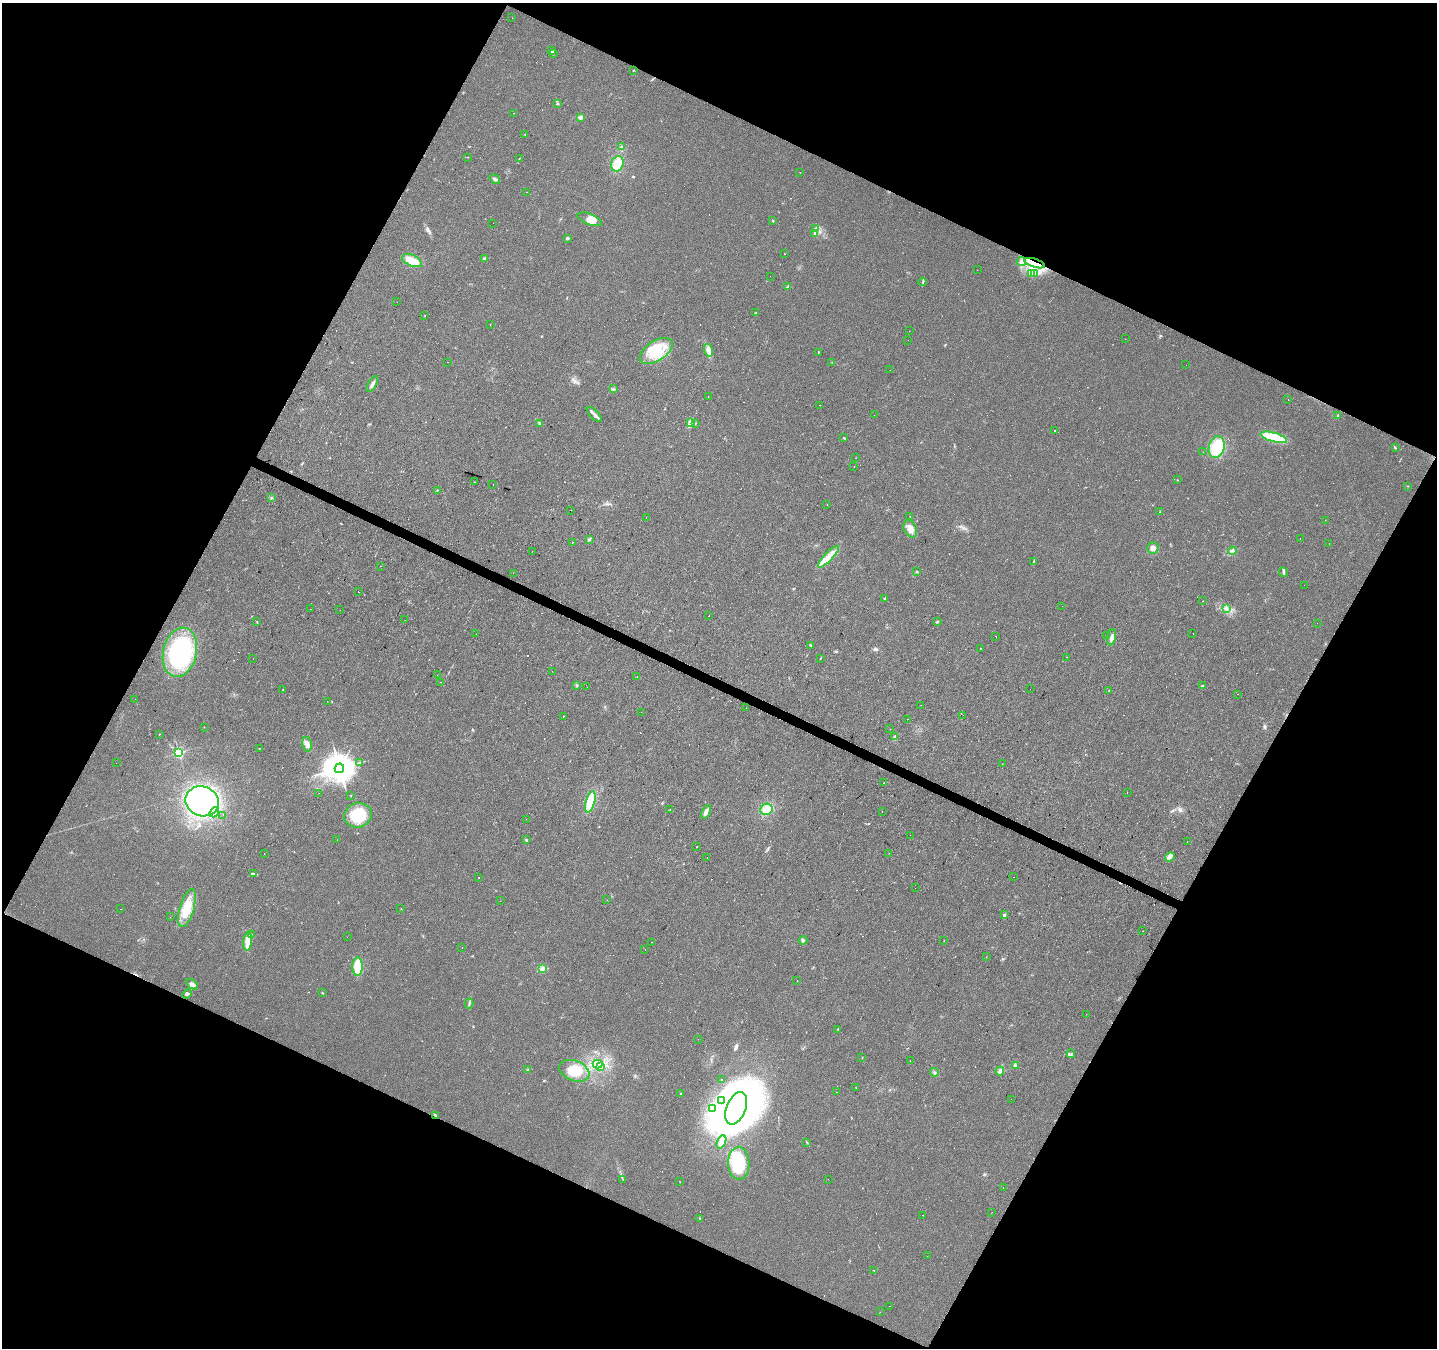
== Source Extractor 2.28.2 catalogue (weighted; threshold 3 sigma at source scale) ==
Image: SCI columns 5-5741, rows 264-5645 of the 5741 x 5842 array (HDU 1 of 3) = the unmasked area's bounding box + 8 px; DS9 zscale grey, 4 x 4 block average (1 PNG px = mean of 4 x 4 image px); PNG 1439 x 1350 px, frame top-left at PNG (2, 3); each listed source drawn as its Kron ellipse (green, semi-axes under 4 px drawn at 4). Shown black and unused: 46% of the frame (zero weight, under 2 of 3 exposures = <1% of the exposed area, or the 3 px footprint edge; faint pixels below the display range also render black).
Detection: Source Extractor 2.28.2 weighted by HDU 2 'WHT'. Background 0.0257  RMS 0.0058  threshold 0.0261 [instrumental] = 3 sigma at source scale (4.5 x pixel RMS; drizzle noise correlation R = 1.50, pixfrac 1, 0.0396/0.0396 arcsec/px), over >= 5 px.
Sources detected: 369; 4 too faint to see at this stretch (4 x 4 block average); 1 inside a brighter object's white glare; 120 cosmic-ray / hot-pixel residue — neither listed nor drawn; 1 coinciding with a brighter row at this scale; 11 inside a brighter listed object's ellipse — not listed separately; the other 232 listed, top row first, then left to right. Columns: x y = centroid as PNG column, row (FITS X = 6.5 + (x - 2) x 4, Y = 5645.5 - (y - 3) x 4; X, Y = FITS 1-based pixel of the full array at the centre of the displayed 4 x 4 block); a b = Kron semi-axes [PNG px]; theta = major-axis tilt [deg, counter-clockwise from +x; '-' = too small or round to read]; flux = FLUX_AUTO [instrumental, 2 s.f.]
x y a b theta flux
512 18 2 2 - 0.5
552 51 4 3 - 6.1
553 54 2 2 - 1.5
633 70 2 2 - 1.8
557 103 2 2 - 2.6
513 113 2 2 - 1.1
580 117 4 3 - 9
525 135 2 2 - 1.2
621 147 2 2 - 3.4
468 157 2 2 - 1
519 159 2 2 - 1.7
617 164 8 6 73 62
800 172 2 2 - 0.63
495 179 6 3 -39 6.9
527 192 2 2 - 1
590 219 13 5 -21 32
773 220 2 2 - 1.7
493 223 2 2 - 3
815 228 2 2 - 2.3
815 233 4 2 - 3.3
567 238 4 2 - 4.1
784 254 2 2 - 0.9
484 258 3 2 - 5
412 261 10 5 -23 37
1022 262 4 3 - 8.4
1035 263 10 4 -18 31
977 270 2 2 - 1.2
1031 274 3 2 - 3.9
1035 274 2 2 - 3.1
770 276 2 2 - 0.76
923 282 4 2 - 3.7
787 287 2 2 - 1.1
397 302 2 2 - 1.5
755 313 2 2 - 1.4
425 316 2 2 - 0.87
490 324 2 2 - 0.78
909 331 2 2 - 0.74
1125 339 2 2 - 1.1
908 340 2 2 - 0.53
709 350 6 3 -75 14
656 351 18 10 34 94
818 352 2 2 - 1.3
447 362 2 2 - 1
832 362 2 2 - 1.1
1186 365 2 2 - 1.6
890 370 2 2 - 0.92
372 384 9 3 61 12
613 389 2 2 - 1.3
708 396 2 2 - 2.5
1288 399 2 2 - 0.66
820 405 2 2 - 5.4
594 414 10 2 -45 13
874 415 2 2 - 1.4
1338 415 2 2 - 3.2
539 423 4 2 - 3.5
691 423 3 2 - 4.7
695 423 2 2 - 2
1055 430 2 2 - 2.7
1274 437 13 4 -16 150
844 438 3 2 - 2.2
1217 447 11 8 75 90
1395 448 3 2 - 2.6
1203 452 2 2 - 0.54
855 458 2 2 - 0.52
854 467 2 2 - 6.1
1177 480 2 2 - 1
474 482 2 2 - 1
493 484 2 2 - 0.49
1407 486 2 2 - 1.2
437 490 2 2 - 1.8
271 498 3 2 - 2.4
827 505 2 2 - 12
571 510 2 2 - 0.54
1160 511 3 2 - 3.1
910 516 2 2 - 11
646 517 2 2 - 2.1
1325 520 2 2 - 1.3
910 529 9 6 -63 26
1300 539 2 2 - 0.54
589 540 3 2 - 3.7
573 542 2 2 - 4.3
1329 544 2 2 - 0.75
1153 548 6 5 - 15
532 551 2 2 - 0.66
1232 551 4 3 - 9.7
828 557 14 4 46 34
1034 561 2 2 - 1.5
381 566 2 2 - 4.7
917 571 2 2 - 2.9
1283 572 5 2 - 6.1
513 573 2 2 - 1.5
1304 585 2 2 - 0.87
358 592 2 2 - 0.58
885 598 2 2 - 1.9
1203 601 2 2 - 0.89
1062 606 2 2 - 14
311 609 2 2 - 0.39
1226 609 4 3 - 7.6
340 610 2 2 - 1.5
709 616 2 2 - 3.8
405 620 2 2 - 0.77
257 622 2 2 - 1.6
937 622 2 2 - 2
1317 623 2 2 - 0.9
1193 633 2 2 - 0.8
476 634 2 2 - 0.8
996 636 2 2 - 0.6
1106 636 2 2 - 1.5
1112 637 8 3 79 12
810 645 4 2 - 3.2
980 648 2 2 - 15
180 652 25 16 76 370
1066 657 2 2 - 2.9
253 659 2 2 - 0.55
820 659 3 2 - 1.4
552 671 2 2 - 0.54
437 675 2 2 - 0.42
637 676 2 2 - 1.3
441 682 2 2 - 16
577 685 2 2 - 2.4
1202 686 2 2 - 6.8
587 687 2 2 - 1.1
1030 689 2 2 - 0.38
283 690 2 2 - 1.4
1109 690 2 2 - 3.1
1238 694 2 2 - 4
135 699 2 2 - 0.81
327 701 2 2 - 4.1
921 705 2 2 - 0.82
746 708 2 2 - 6.3
641 712 2 2 - 1
963 715 2 2 - 1.7
563 716 2 2 - 1.8
907 719 2 2 - 3
204 727 2 2 - 0.97
890 729 2 2 - 0.51
159 734 2 2 - 1.1
895 737 2 2 - 1.9
307 744 7 4 -75 17
259 748 2 2 - 1.1
179 752 2 2 - 500
116 763 2 2 - 0.38
359 763 2 2 - 1.3
1002 764 2 2 - 2.2
339 768 5 4 - 6400
884 783 2 2 - 5
1127 792 2 2 - 0.58
319 793 2 2 - 0.77
351 795 2 2 - 0.95
202 801 17 15 -21 520
590 802 11 4 75 84
766 809 6 5 - 49
670 810 2 2 - 1.2
882 811 2 2 - 0.69
214 812 5 3 - 11
706 812 7 3 65 15
223 815 2 2 - 0.72
358 815 14 12 18 120
526 819 2 2 - 0.48
910 835 2 2 - 0.94
337 840 2 2 - 1.1
526 840 3 2 - 2.8
1187 842 2 2 - 4.5
697 847 2 2 - 3.1
889 853 2 2 - 0.89
264 854 2 2 - 5.9
1170 857 5 4 - 10
707 858 2 2 - 0.51
253 873 4 2 - 3.9
1013 877 2 2 - 2.9
478 878 2 2 - 4.8
915 888 2 2 - 0.61
607 900 2 2 - 4.1
500 901 2 2 - 0.79
187 908 20 7 74 79
120 909 2 2 - 0.62
401 909 2 2 - 2.6
1004 915 2 2 - 20
170 917 2 2 - 3.2
1142 931 2 2 - 1.2
252 934 2 2 - 0.84
347 937 2 2 - 0.34
803 940 4 3 - 6.8
944 940 2 2 - 1.1
248 942 9 4 85 60
652 942 2 2 - 2.9
462 947 2 2 - 1.1
645 950 2 2 - 1.2
986 957 2 2 - 0.59
358 967 9 5 90 79
542 969 4 2 - 5.7
797 981 2 2 - 0.79
192 984 6 4 -32 14
322 993 2 2 - 2
187 994 5 2 - 4.9
469 1004 5 2 - 4.8
1086 1014 2 2 - 2.3
838 1029 3 2 - 2
698 1039 2 2 - 0.9
1071 1054 4 2 - 3.8
862 1058 2 2 - 0.77
910 1060 2 2 - 2.4
598 1064 5 2 - 9.7
1015 1065 3 3 - 7.7
601 1066 2 2 - 2.9
527 1069 2 2 - 2.1
574 1071 15 10 -21 82
1000 1071 4 3 - 7.9
934 1072 4 2 - 5
721 1079 2 2 - 1.2
856 1087 2 2 - 1.8
836 1092 2 2 - 0.74
681 1093 2 2 - 1.5
1011 1099 2 2 - 2.1
721 1101 3 2 - 4.3
736 1108 17 9 69 680
713 1109 3 2 - 3.7
435 1115 4 2 - 5.1
721 1142 7 3 65 12
807 1143 2 2 - 1.7
739 1163 16 10 -87 180
623 1179 2 2 - 1.7
828 1179 2 2 - 9.9
680 1182 2 2 - 0.9
1003 1187 2 2 - 0.94
991 1213 2 2 - 1.2
923 1215 2 2 - 1.5
700 1218 2 2 - 2.3
927 1256 2 2 - 0.6
874 1270 2 2 - 1.8
889 1306 2 2 - 3.4
880 1312 2 2 - 0.56
Overlapping masked pixels (flux is a lower limit): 2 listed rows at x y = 1035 263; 435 1115
Diffuse or blended objects may show on this block-average render without a row.